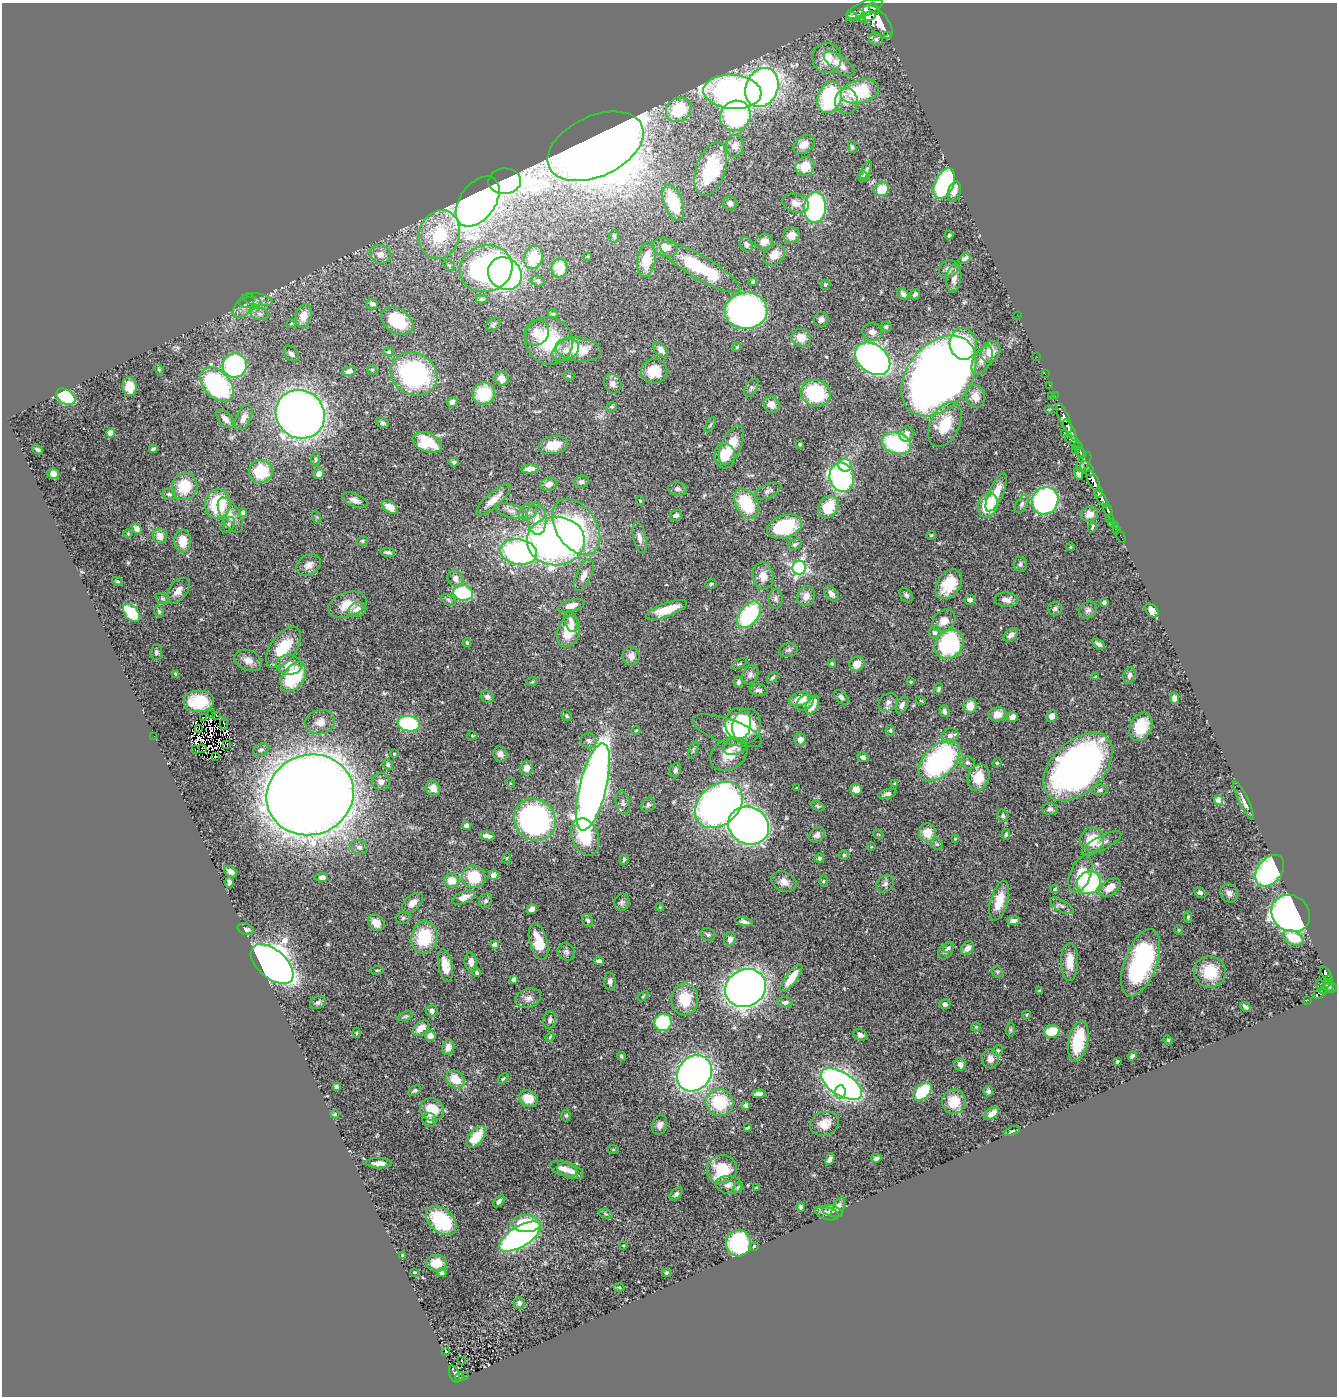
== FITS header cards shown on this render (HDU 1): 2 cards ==
NAXIS1  =                 1335
NAXIS2  =                 1394

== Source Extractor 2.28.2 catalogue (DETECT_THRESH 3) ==
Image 1335 x 1394 px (HDU 1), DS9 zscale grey, 1 PNG px = 1 image px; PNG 1339 x 1398 px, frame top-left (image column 1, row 1394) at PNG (2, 3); each listed source drawn as its Kron ellipse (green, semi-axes under 4 px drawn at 4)
Background 0.743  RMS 0.026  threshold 0.0781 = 3 sigma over >= 5 px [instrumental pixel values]
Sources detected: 512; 7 with non-positive FLUX_AUTO (blend fragments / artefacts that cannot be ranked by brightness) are neither listed nor drawn; of the other 505, the 500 brightest by FLUX_AUTO listed and drawn (5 fainter detections omitted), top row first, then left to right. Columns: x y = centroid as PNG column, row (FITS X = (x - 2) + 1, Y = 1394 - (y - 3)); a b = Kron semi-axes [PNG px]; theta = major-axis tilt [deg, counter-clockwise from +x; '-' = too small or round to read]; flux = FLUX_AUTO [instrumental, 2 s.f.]
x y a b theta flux
874 8 6 4 -59 450
865 9 19 7 23 2400
860 14 4 3 - 380
851 17 6 4 18 290
867 17 9 4 16 770
878 22 20 9 -51 3900
888 36 3 2 - 95
876 39 7 6 - 4.4
827 58 15 14 - 31
839 64 18 7 -36 24
762 87 20 16 66 810
860 91 19 11 13 100
732 92 29 17 -4 670
830 97 16 12 71 180
846 101 13 11 -89 16
679 110 13 11 40 82
735 116 16 14 39 210
804 145 11 8 37 14
596 146 51 30 25 5600
735 146 11 9 85 10
852 147 6 4 -76 3.3
805 166 10 9 - 28
711 169 27 14 72 96
866 170 10 4 64 5.6
863 177 5 5 - 3.4
505 181 16 13 3 330
944 184 16 9 65 250
882 189 7 7 - 36
954 192 11 6 75 13
478 201 28 17 54 1700
673 203 19 9 -69 88
730 203 7 7 - 5.3
796 203 14 9 -18 13
815 207 15 11 85 310
439 234 24 20 74 110
791 235 8 7 - 14
949 235 4 3 - 3.4
614 236 6 4 -87 3.3
764 242 9 7 28 15
746 244 8 6 -61 6.2
665 247 13 9 -16 18
380 254 11 9 -19 15
774 255 12 9 44 17
534 257 12 9 74 48
588 257 3 2 - 1.2
964 259 6 4 35 6.2
646 260 17 9 81 44
449 265 6 4 -40 2.7
700 267 46 11 -31 110
559 268 9 8 - 31
486 269 27 23 18 360
949 269 10 8 34 8.6
505 274 18 15 -38 740
954 278 14 7 82 12
538 281 7 5 -17 3.8
753 282 4 3 - 3.2
825 285 5 4 - 3.1
903 294 7 5 -54 5.4
915 294 6 4 47 4.5
258 299 15 6 -10 8.7
481 299 6 3 -1 3.8
250 303 11 5 2 5.7
372 304 6 5 - 7.3
244 306 14 8 52 10
746 311 21 18 4 690
260 314 9 6 -11 6.7
553 314 5 3 - 3
304 316 12 8 72 20
1018 316 2 2 - 43
821 320 7 7 - 7
397 321 17 12 -32 73
291 324 5 3 - 1.9
493 325 8 5 41 3.4
886 327 5 5 - 3.2
872 332 10 9 - 9.9
537 333 13 12 - 19
801 338 10 9 - 20
549 341 24 23 - 110
963 344 16 13 -80 98
737 347 4 3 - 2
578 349 23 12 -8 54
566 350 14 9 27 18
661 350 9 6 -50 8.6
389 352 5 4 - 2.5
991 352 11 9 62 25
291 354 9 6 -50 5.7
1037 357 2 2 - 4.8
873 359 19 14 -38 990
982 360 16 8 62 17
235 366 12 12 - 240
159 369 5 4 - 2.2
372 370 5 4 - 2.2
349 371 7 4 10 8.3
654 371 13 12 - 34
414 374 24 20 -26 280
1045 374 2 2 - 11
569 376 6 4 -11 2.3
939 376 45 31 51 2600
502 379 7 6 - 14
217 384 20 13 -46 270
613 384 10 8 -63 9.3
1050 385 3 2 - 15
129 387 9 7 -85 26
751 388 10 6 57 4.8
484 393 11 11 - 66
816 393 15 13 -19 110
976 396 11 9 -79 17
1052 396 3 2 - 6.5
1055 396 2 2 - 15
66 397 10 7 -32 120
452 402 5 4 - 8.1
771 404 8 7 - 14
612 407 5 4 - 2.5
1049 409 4 3 - 1.3
300 414 25 23 -41 1600
244 418 13 7 64 13
1064 418 16 5 -67 1200
225 419 11 6 -48 11
382 423 7 4 -29 3.5
710 425 8 3 60 2.4
945 425 24 14 63 54
1070 430 12 4 -61 1100
111 433 4 4 - 30
1064 433 3 2 - 5.7
906 434 8 6 59 13
1073 441 9 4 -32 320
427 442 15 9 -22 68
896 443 15 10 -20 170
800 444 3 3 - 3.8
553 445 15 9 11 34
731 445 21 10 66 42
1077 446 5 4 - 120
153 449 4 3 - 3.5
37 450 6 3 -29 3.8
1075 451 3 2 - 84
1080 453 6 4 -69 360
725 456 12 10 -84 30
316 459 7 4 85 2.9
454 462 5 4 - 3.2
1084 462 11 5 58 420
845 465 6 6 - 38
530 469 9 4 3 13
1087 469 8 5 -50 470
261 471 12 11 - 76
1078 473 6 4 -69 5.1
53 474 5 5 - 9.4
319 474 6 5 - 11
842 477 15 12 -72 340
1093 481 12 5 -63 1400
581 482 7 6 - 4.7
549 484 8 6 16 11
185 486 14 12 70 58
678 489 9 6 -8 5.7
768 491 14 6 23 7.7
996 492 20 7 66 30
1098 492 5 3 - 510
169 494 7 5 -11 3.8
1102 499 9 4 -54 860
355 500 13 6 -22 9.8
493 500 22 7 41 21
640 501 5 4 - 2.7
1045 501 14 13 - 390
746 503 16 11 -60 85
218 504 15 13 79 110
1022 504 9 5 62 5
988 505 12 9 69 69
390 507 9 5 -32 19
828 507 12 9 54 45
1108 510 6 3 -64 220
511 511 16 6 -15 11
528 512 9 7 28 7
243 513 4 4 - 10
1089 514 9 7 14 11
230 515 19 9 -61 18
676 515 6 5 - 6.3
316 517 7 4 -71 2.4
1110 518 2 2 - 38
537 519 16 9 -86 19
1111 522 2 2 - 11
228 525 9 6 50 5.5
1115 525 4 3 - 42
576 527 31 20 -56 150
785 527 18 11 19 100
1092 527 5 2 - 2.1
137 529 6 4 -56 9.3
1117 530 2 2 - 8.2
128 534 5 3 - 1.5
931 535 4 4 - 1.7
160 536 7 7 - 16
1121 536 7 2 -63 18
640 538 16 6 -77 9.9
183 541 11 8 -86 28
362 541 6 4 12 2.7
556 541 29 24 0 880
795 544 7 5 31 3.2
1070 547 4 3 - 1.3
388 552 7 4 -9 4.3
519 552 18 12 -9 360
1020 564 7 6 - 4.7
309 565 13 10 29 13
799 568 7 6 - 410
584 575 17 7 65 14
763 576 14 10 -82 20
455 578 9 7 -51 11
117 581 5 3 - 1.8
711 584 6 4 4 2.6
949 584 16 11 54 49
178 591 15 9 52 15
463 593 10 8 -12 110
831 594 9 5 -51 7.7
906 595 8 5 -53 4.4
806 596 10 8 66 16
162 598 7 5 -19 3.6
776 599 10 7 -87 5.9
448 600 8 5 -29 3.8
970 600 6 5 - 5.8
1006 600 12 7 -4 11
1104 602 4 3 - 4.6
347 605 20 12 19 31
571 606 14 6 15 18
1055 609 7 7 - 5.6
357 610 9 7 13 16
666 610 22 7 20 38
1088 610 9 8 - 6.3
1152 610 8 5 -46 12
159 611 6 4 -74 3.1
131 613 10 6 -49 85
749 615 15 9 51 160
571 621 11 6 -75 10
944 621 12 10 41 19
568 632 16 11 72 45
935 632 6 6 - 6.6
1011 635 8 5 41 8.9
467 643 4 3 - 2.4
949 644 16 13 41 170
1099 644 7 3 -31 6
284 648 24 13 54 61
789 650 9 7 17 4.6
156 652 7 6 - 3.8
631 656 9 8 - 12
248 660 14 10 -24 15
739 664 8 3 29 2.7
832 664 4 3 - 2.7
857 664 8 7 - 19
289 665 13 10 -5 21
176 675 4 3 - 3.5
750 675 10 7 66 7.4
1130 675 8 6 71 5.6
293 677 16 10 55 110
1096 677 3 2 - 1.9
773 678 7 4 43 3.1
532 682 6 3 19 2
738 682 5 4 - 4.4
911 682 3 3 - 1.6
939 689 5 4 - 3.5
759 690 9 5 -9 5.9
487 697 7 5 -21 7.4
841 697 9 5 -46 5.3
1174 698 6 4 -84 7.4
800 699 11 6 17 32
921 701 5 3 - 1.3
198 702 15 11 0 59
888 702 10 8 34 8.6
805 703 10 6 41 11
812 705 10 5 64 32
902 705 9 5 64 7.3
970 706 7 6 - 21
944 711 6 5 - 4.9
212 714 3 2 - 1.6
997 714 8 7 - 16
217 716 2 2 - 1.7
567 716 5 5 - 3.4
1052 716 6 5 - 14
203 717 3 2 - 2.5
1012 717 5 5 - 12
320 722 15 12 15 17
224 724 5 2 - 5.8
409 724 11 7 -10 160
738 724 16 13 90 98
747 726 18 14 78 130
1141 727 15 10 66 52
199 729 2 2 - 1.3
636 730 4 3 - 1.6
890 730 5 4 - 2.9
727 731 36 12 -19 34
472 735 5 3 - 1.8
154 736 2 2 - 13
950 736 8 7 - 9.8
800 740 6 6 - 10
589 741 8 7 - 5.7
227 744 4 2 - 2.7
735 747 12 8 16 10
202 748 3 2 - 2
693 749 9 3 70 2.4
195 750 4 3 - 6.7
261 750 8 5 28 4.5
394 754 3 3 - 2.4
500 754 8 7 - 9.5
729 754 19 15 33 36
215 756 3 2 - 2
863 757 6 4 -22 5.8
939 761 25 15 44 340
967 763 7 6 - 4.8
997 763 5 4 - 1.8
388 765 5 5 - 3.8
1078 767 41 25 44 870
526 768 7 6 - 11
675 770 7 5 67 5
978 777 13 10 72 37
381 782 9 8 - 9.6
510 783 5 3 - 1.6
895 783 4 3 - 2
593 787 45 13 76 2100
433 788 8 7 - 13
797 788 3 2 - 1.6
856 789 6 5 - 13
1100 790 8 5 7 3.9
887 794 9 4 15 5.7
310 795 44 40 20 5200
1219 800 4 4 - 41
1244 800 21 4 -64 8.8
623 803 11 7 -77 7.6
648 805 8 6 52 4.5
719 805 27 20 41 750
818 806 7 4 -27 2.4
1050 809 8 6 0 5.7
1003 816 6 5 - 3.3
535 820 22 20 -49 530
466 826 4 4 - 12
749 826 21 18 -25 1200
927 833 9 8 - 33
878 834 5 3 - 1.4
1006 834 5 4 - 3.3
817 835 9 6 43 7.8
487 836 8 4 -11 9.1
585 837 19 13 -69 66
955 839 3 2 - 1.4
1092 840 12 12 - 44
1102 843 22 7 28 13
937 844 6 5 - 3.1
359 847 9 7 -9 6.7
871 847 4 3 - 1.5
844 855 5 5 - 2.8
507 858 5 3 - 1.5
819 858 4 4 - 3.1
624 859 6 4 75 2.7
1270 871 17 12 52 270
231 872 7 5 -33 6.6
1080 874 19 10 68 38
494 875 5 4 - 15
322 877 6 4 1 7.3
474 877 11 11 - 60
451 880 7 6 - 28
823 881 6 4 89 2.2
229 882 6 4 85 6.2
784 882 13 9 -23 14
1089 883 12 11 - 170
885 884 10 7 46 6.9
1110 888 12 7 37 23
1055 889 4 4 - 2.1
1200 892 6 5 - 4.6
1229 893 9 8 - 8.4
464 898 12 6 21 15
485 901 7 6 - 5.1
999 901 20 8 74 36
622 902 8 7 - 5.9
412 903 12 7 42 13
1062 906 13 5 -30 6.4
660 907 4 3 - 1.5
532 909 5 4 - 14
1291 913 20 18 -38 780
1188 917 5 4 - 3
403 918 7 5 16 3.8
588 920 6 5 - 4.7
1014 920 7 4 8 6.1
744 922 9 4 -12 6.5
376 923 9 7 -44 18
246 929 8 5 -19 6.7
1179 930 4 3 - 1.5
708 934 7 6 - 3.9
424 937 16 13 80 85
1293 938 11 7 -23 44
730 939 7 6 - 10
539 942 18 9 -75 40
495 945 4 4 - 28
948 948 5 5 - 2.6
967 948 7 5 50 12
946 951 9 6 53 5.5
566 952 9 8 - 6
599 961 5 3 - 5
471 962 9 6 -83 11
1070 962 19 8 89 27
1141 963 35 16 70 250
272 964 25 14 -41 1900
445 965 16 7 -80 22
377 970 6 3 8 2.2
997 972 6 5 - 3.1
1210 972 16 15 - 49
477 973 4 4 - 2.6
1326 973 7 4 -54 190
791 978 17 5 54 36
514 980 4 4 - 20
1328 980 4 4 - 110
610 981 9 6 -88 6.3
1321 985 6 3 -57 72
1328 986 6 5 - 260
746 988 21 18 29 1500
1332 988 5 4 - 220
1323 990 4 3 - 34
1040 991 3 3 - 2.3
1320 993 7 4 35 60
643 996 6 3 45 2
528 998 13 9 18 11
685 999 16 13 89 50
1308 1000 2 2 - 6
785 1002 7 5 -6 6.2
318 1003 8 6 23 5.5
945 1004 5 5 - 5.9
1245 1007 6 3 -43 4.9
432 1011 6 5 - 6.5
1027 1015 4 3 - 1.9
405 1016 8 4 18 2.8
550 1020 9 6 79 5.3
663 1022 9 8 - 120
976 1027 4 4 - 2.2
421 1028 9 6 38 20
1010 1030 7 4 84 2.8
1052 1031 7 6 - 46
357 1033 5 3 - 1.9
860 1035 7 5 -22 6.5
430 1036 5 5 - 16
550 1037 5 3 - 1.7
1168 1040 5 4 - 1.8
1078 1041 20 9 79 76
448 1047 8 6 70 14
998 1050 5 5 - 3.4
621 1056 4 4 - 3
1132 1056 5 3 - 5
990 1059 9 8 - 12
1117 1062 3 3 - 2.2
960 1064 6 6 - 8
694 1073 19 16 49 900
455 1079 10 8 -41 35
503 1079 6 4 41 2.4
842 1084 23 11 -33 950
336 1087 4 3 - 3.2
415 1091 7 4 31 3.3
923 1091 11 7 46 80
988 1091 5 5 - 4.1
840 1092 6 5 - 65
759 1094 6 4 4 9.2
528 1099 10 8 -27 30
954 1102 12 12 - 44
719 1103 14 13 - 91
746 1105 4 4 - 8.9
432 1110 12 11 - 51
335 1114 4 3 - 2
992 1114 8 5 38 14
566 1115 6 4 87 3.1
429 1120 7 6 - 7.9
824 1124 15 11 18 22
660 1125 10 7 71 8.6
747 1128 4 3 - 2.2
1012 1131 8 3 19 2.6
476 1137 13 7 51 49
613 1149 6 3 -18 1.7
876 1158 5 4 - 3.9
830 1159 6 4 63 5.9
379 1163 13 5 -1 12
563 1169 14 7 -18 14
722 1169 15 14 - 72
570 1171 13 6 -19 14
729 1185 13 9 -6 11
738 1187 6 4 54 2.8
756 1188 4 3 - 2.2
676 1194 7 5 44 4.3
499 1201 7 4 52 4.7
800 1207 5 4 - 4
838 1208 11 5 65 9
832 1211 11 5 -17 4.9
827 1213 12 6 -18 8.2
605 1214 7 4 -20 2.8
441 1220 18 11 -42 92
526 1224 15 8 -2 65
520 1237 23 10 32 580
738 1243 13 12 - 160
623 1245 3 2 - 1.4
754 1246 3 3 - 1.6
403 1256 3 2 - 1.7
436 1263 10 8 -8 23
414 1272 3 2 - 1.6
442 1273 5 4 - 7.8
666 1273 4 4 - 3.5
619 1287 5 3 - 1.8
519 1303 5 5 - 4.6
446 1351 3 2 - 1.5
461 1361 2 2 - 1.8
454 1374 9 5 -68 130
465 1376 3 2 - 18
460 1377 5 4 - 82
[5 fainter detections neither listed nor drawn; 7 non-positive-flux detections neither listed nor drawn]